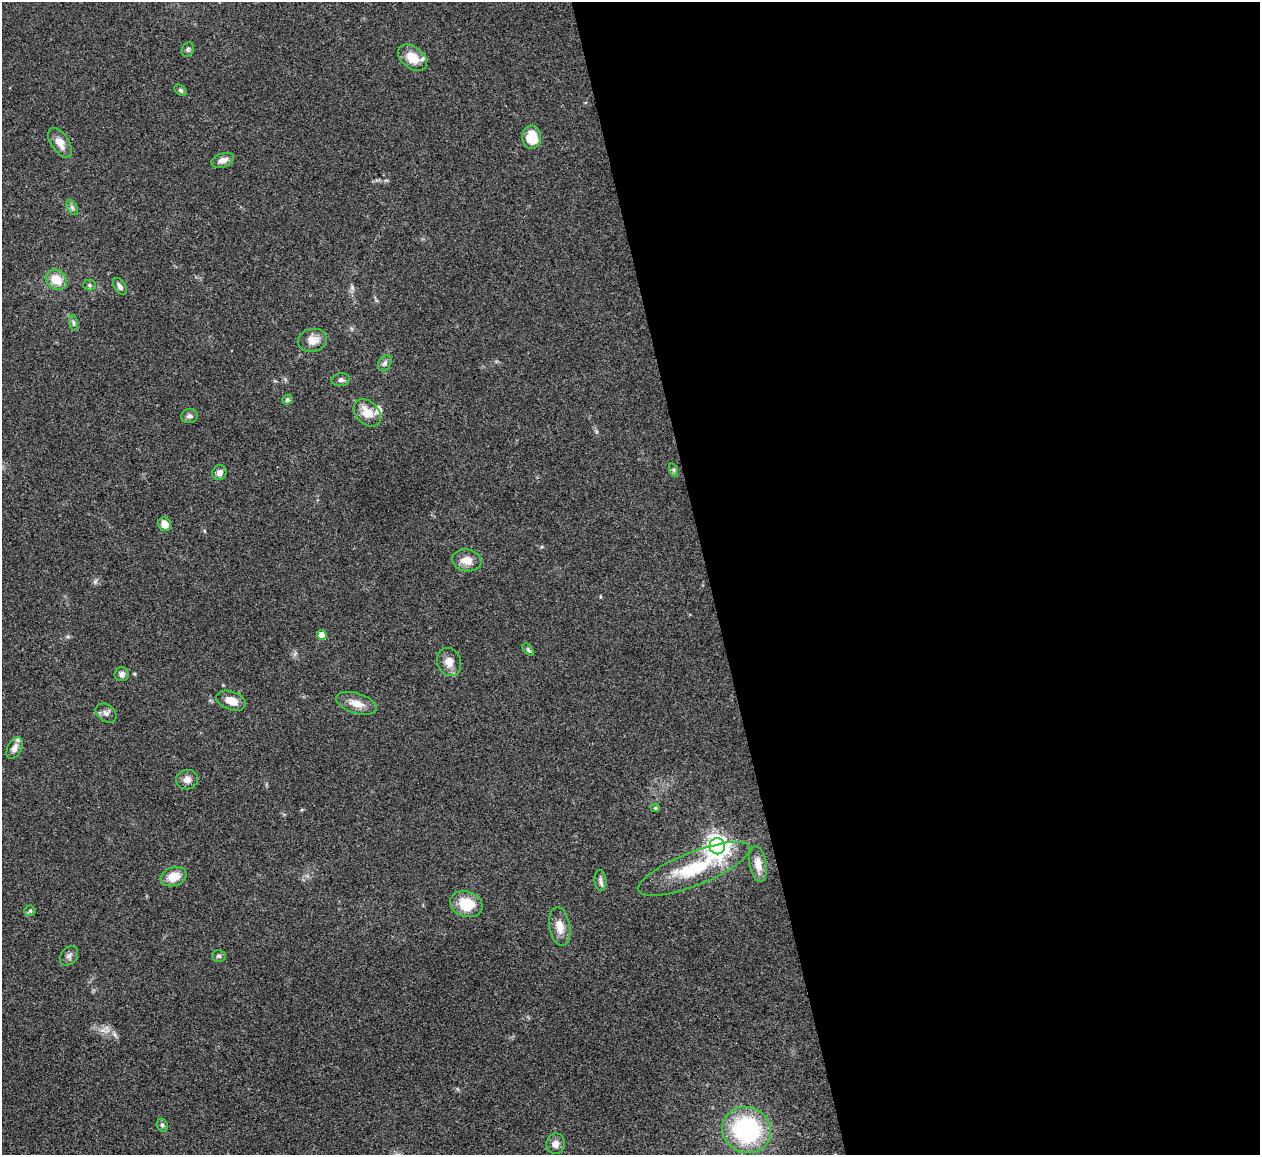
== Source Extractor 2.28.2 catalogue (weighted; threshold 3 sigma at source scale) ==
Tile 8 of 4 x 4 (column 4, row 2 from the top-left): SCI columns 3776-5033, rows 2567-3719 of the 5033 x 5015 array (HDU 1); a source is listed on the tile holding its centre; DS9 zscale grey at full resolution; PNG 1262 x 1157 px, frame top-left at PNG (2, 2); each listed source drawn as its Kron ellipse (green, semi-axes under 4 px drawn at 4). Shown black and unused: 44% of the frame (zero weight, under 3 of 4 exposures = <1% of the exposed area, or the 3 px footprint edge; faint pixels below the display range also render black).
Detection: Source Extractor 2.28.2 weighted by HDU 2 'WHT'; one run over the whole footprint, this tile lists its part. Background 0.0492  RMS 0.0049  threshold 0.0219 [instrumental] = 3 sigma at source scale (4.5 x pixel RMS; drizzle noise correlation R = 1.50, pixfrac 1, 0.05/0.05 arcsec/px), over >= 5 px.
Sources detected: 46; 2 inside a brighter listed object's ellipse — not listed separately; the other 44 listed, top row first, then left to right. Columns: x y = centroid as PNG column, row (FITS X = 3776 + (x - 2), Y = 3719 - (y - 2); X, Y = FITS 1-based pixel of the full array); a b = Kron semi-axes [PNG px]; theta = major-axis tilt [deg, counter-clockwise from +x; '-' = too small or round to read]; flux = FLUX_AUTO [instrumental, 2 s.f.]
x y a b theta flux
188 49 7 6 - 0.97
413 58 16 10 -38 9
181 90 7 5 -41 0.85
532 137 11 9 -87 11
60 143 17 8 -57 4.8
223 160 12 7 19 3.1
72 207 8 4 -59 1.2
56 280 11 9 -36 8.8
89 285 6 5 - 0.96
120 286 9 5 -58 2
73 323 8 4 -81 1
312 340 15 11 12 5.3
385 363 9 6 61 1.4
341 380 9 6 4 1.4
287 400 5 5 - 0.88
367 413 16 11 -45 7.2
189 416 8 7 - 1.7
674 470 7 4 -71 0.85
219 473 8 7 - 2.8
165 524 7 6 - 5.1
467 560 15 11 -10 5.6
322 635 5 4 - 4.7
528 650 7 4 -52 0.83
449 662 14 11 -69 4.8
122 674 7 7 - 1.9
231 701 15 9 -19 5.5
356 703 21 10 -17 5.9
106 713 11 8 -38 2.1
15 748 11 7 63 2.7
187 780 11 9 10 3.1
655 808 4 4 - 0.74
717 846 8 7 - 360
758 864 18 8 -80 4.9
694 869 60 16 21 31
173 877 13 9 19 7.4
601 880 10 6 -83 1.8
466 904 16 12 -18 13
30 911 6 5 - 0.75
560 926 19 10 -80 6.3
69 956 11 8 51 1.8
219 956 7 5 1 0.94
162 1125 6 5 - 1.1
747 1130 25 22 -24 63
556 1144 10 9 - 3.1